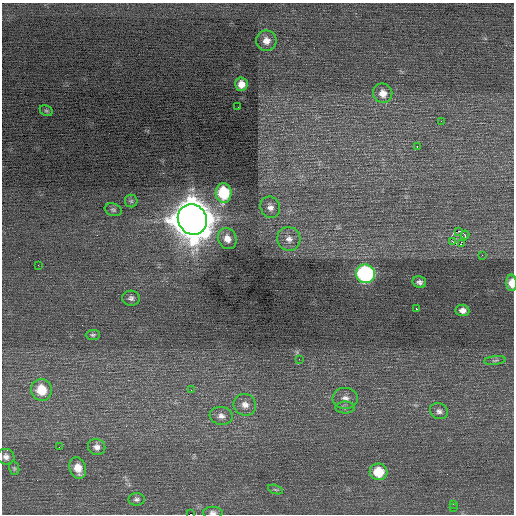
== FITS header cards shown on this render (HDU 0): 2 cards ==
NAXIS1  =                  512 / Axis length
NAXIS2  =                  512 / Axis length

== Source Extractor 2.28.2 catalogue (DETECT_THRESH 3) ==
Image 512 x 512 px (HDU 0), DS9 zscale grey, 1 PNG px = 1 image px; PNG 516 x 516 px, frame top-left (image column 1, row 512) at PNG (2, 3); each listed source drawn as its Kron ellipse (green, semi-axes under 4 px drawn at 4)
Background 0.126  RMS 0.72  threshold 2.15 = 3 sigma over >= 5 px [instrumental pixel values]
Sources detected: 49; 1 with non-positive FLUX_AUTO (blend fragments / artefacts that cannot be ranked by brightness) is neither listed nor drawn; the other 48 listed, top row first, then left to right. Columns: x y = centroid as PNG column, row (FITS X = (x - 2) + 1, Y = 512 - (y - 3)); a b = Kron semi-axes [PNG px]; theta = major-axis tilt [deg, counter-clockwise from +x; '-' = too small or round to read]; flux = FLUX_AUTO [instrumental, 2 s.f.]
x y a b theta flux
266 41 10 10 - 380
241 84 7 6 - 380
383 93 10 9 - 400
238 107 2 2 - 21
46 111 7 5 -28 67
441 121 2 2 - 240
417 146 3 2 - 200
224 193 10 8 -89 2300
131 201 6 6 - 110
270 207 11 9 -62 310
113 210 9 6 -19 110
192 219 15 14 - 140000
458 231 3 2 - 1800
465 235 4 4 - 980
227 239 11 9 -64 400
289 239 12 11 - 420
452 242 3 2 - 50
461 244 3 2 - 1300
482 255 2 2 - 21
38 265 2 2 - 28
366 274 10 9 - 7200
419 282 7 5 -14 140
512 283 8 5 -89 550
131 298 9 7 -6 160
416 309 2 2 - 340
462 310 7 5 -6 210
93 335 7 5 2 85
299 359 3 2 - 44
495 360 11 4 6 120
41 390 11 10 - 1100
191 390 2 2 - 22
345 398 12 10 -3 330
245 405 11 10 - 380
345 408 9 6 1 130
439 411 9 7 -21 190
221 416 11 9 -7 290
59 447 2 2 - 23
97 447 9 8 - 240
6 457 8 8 - 210
14 468 7 5 -78 80
78 468 11 8 -74 580
379 472 9 8 - 1300
275 490 8 3 -19 66
136 499 8 6 -3 130
453 504 2 2 - 170
453 508 2 2 - 43
213 513 10 6 -1 160
191 514 3 2 - 1800
At the frame edge (FLAGS 8, measured only in part): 3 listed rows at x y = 512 283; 213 513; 191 514
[1 non-positive-flux detection neither listed nor drawn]